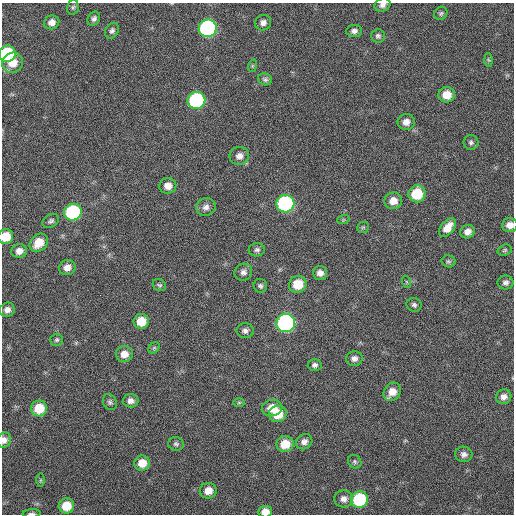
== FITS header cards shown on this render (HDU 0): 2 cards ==
NAXIS1  =                  512 / Axis length
NAXIS2  =                  512 / Axis length

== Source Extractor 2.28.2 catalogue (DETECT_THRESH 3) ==
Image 512 x 512 px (HDU 0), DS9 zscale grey, 1 PNG px = 1 image px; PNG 516 x 516 px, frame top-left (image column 1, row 512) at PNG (2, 3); each listed source drawn as its Kron ellipse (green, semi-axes under 4 px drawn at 4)
Background 67.5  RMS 5.7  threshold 17.1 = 3 sigma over >= 5 px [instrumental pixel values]
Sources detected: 78; all 78 listed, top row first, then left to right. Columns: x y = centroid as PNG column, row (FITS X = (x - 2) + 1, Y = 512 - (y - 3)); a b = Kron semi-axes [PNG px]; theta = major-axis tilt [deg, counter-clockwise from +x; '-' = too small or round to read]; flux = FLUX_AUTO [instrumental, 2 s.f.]
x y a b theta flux
382 5 8 6 21 1600
73 7 7 5 74 750
441 13 7 6 - 760
94 19 7 5 57 1200
52 22 8 7 - 2600
263 23 8 7 - 1900
208 28 9 8 - 82000
112 31 8 6 56 1200
354 31 8 6 6 1400
378 36 7 6 - 960
7 54 8 8 - 31000
488 60 6 4 -87 580
12 63 10 10 - 5600
252 66 6 4 72 520
265 79 7 6 - 920
447 95 8 7 - 5600
196 100 9 8 - 53000
406 122 8 8 - 2700
471 142 7 7 - 960
239 156 10 9 - 2300
168 186 8 8 - 3500
417 194 8 8 - 13000
393 201 9 8 - 3800
285 204 9 9 - 59000
206 207 10 9 - 2000
73 212 9 8 - 43000
343 220 6 4 18 500
51 221 9 6 28 1000
510 225 8 7 - 2700
363 227 6 5 - 600
448 228 11 6 49 4100
468 232 7 6 - 2100
6 236 8 7 - 7700
39 243 10 8 45 6900
257 250 8 6 6 1100
505 250 7 5 17 640
19 251 8 7 - 2500
448 261 7 6 - 770
67 268 8 7 - 2800
243 272 9 8 - 1800
320 273 7 7 - 2100
407 282 6 4 -71 480
506 282 8 7 - 1300
298 284 9 8 - 8400
159 285 7 5 -31 700
260 286 7 6 - 990
414 305 7 7 - 1100
7 310 7 7 - 2000
141 321 7 7 - 6800
286 323 9 9 - 88000
245 331 8 7 - 1500
57 340 6 6 - 700
154 348 6 5 - 630
124 354 8 8 - 3600
354 359 8 7 - 1700
315 365 7 6 - 1200
392 392 10 8 51 4100
504 397 8 7 - 2000
131 401 8 6 3 1800
110 402 8 6 -60 970
239 403 6 4 1 540
39 408 8 8 - 9400
272 408 10 8 14 5000
278 414 9 8 - 8300
4 440 7 6 - 1900
304 442 8 7 - 1800
176 444 8 6 -13 930
285 444 9 8 - 7700
464 454 9 7 -1 1600
355 462 7 6 - 780
142 463 8 7 - 5000
41 480 6 4 90 600
208 491 8 8 - 4000
343 499 9 8 - 2300
359 499 8 8 - 28000
66 506 8 7 - 7500
265 512 7 6 - 3500
32 513 9 3 3 810
At the frame edge (FLAGS 8, measured only in part): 7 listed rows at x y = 382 5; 7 54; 510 225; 6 236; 4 440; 265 512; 32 513